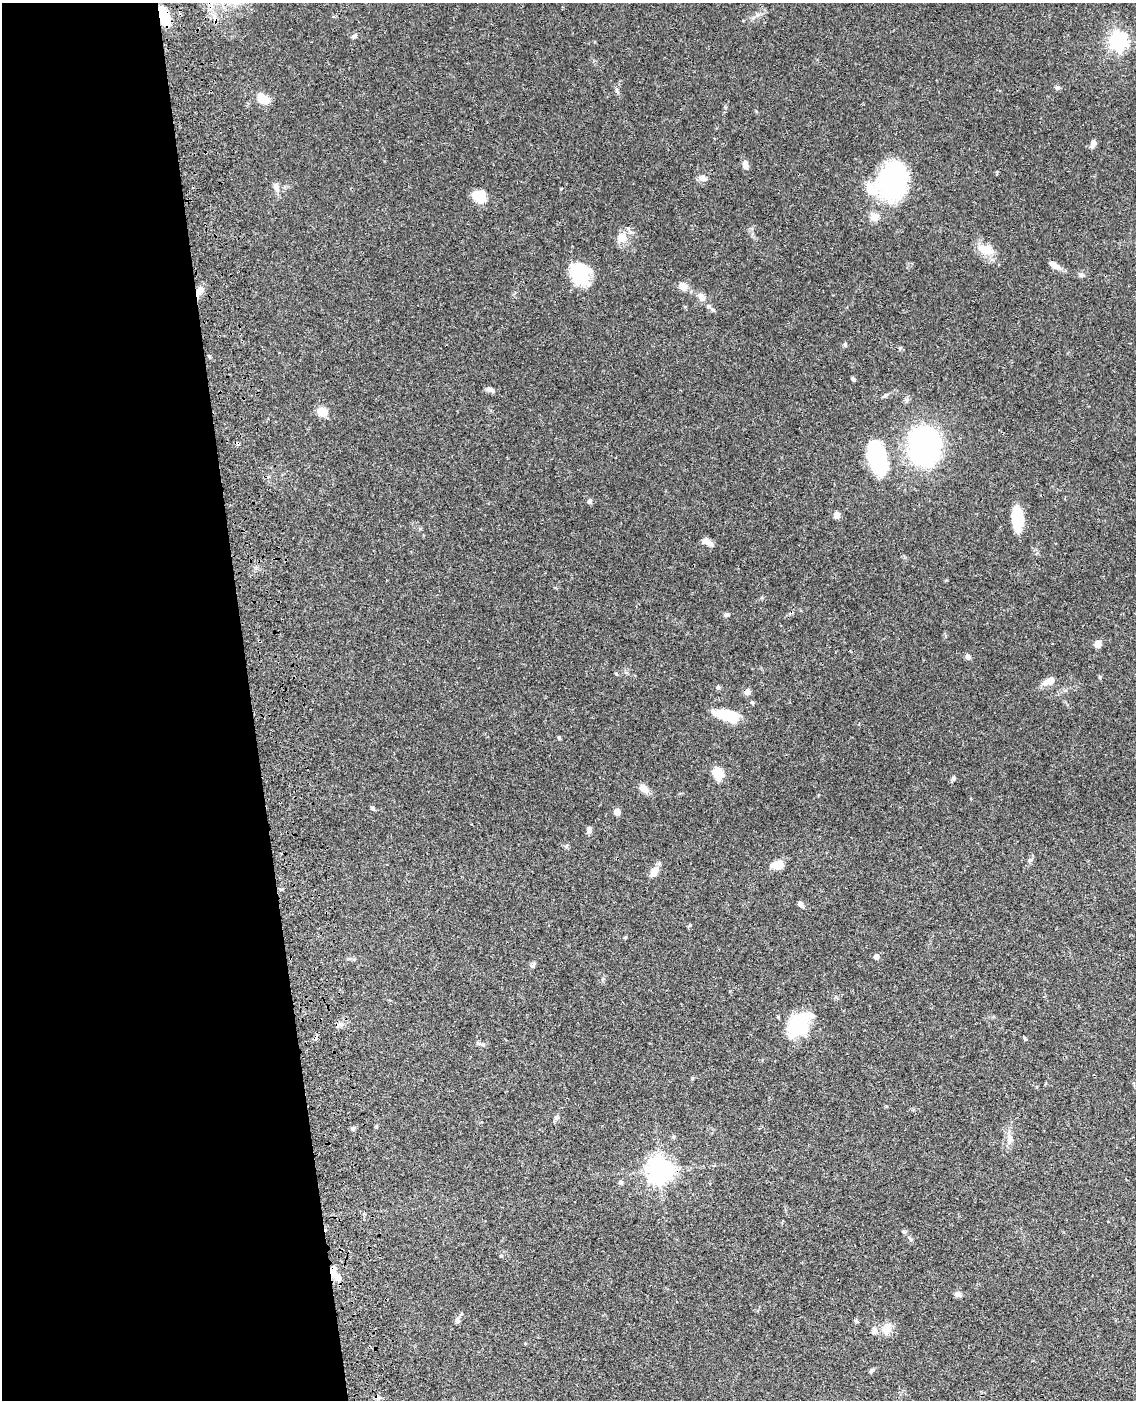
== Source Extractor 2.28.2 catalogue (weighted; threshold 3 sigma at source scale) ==
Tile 5 of 4 x 3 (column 1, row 2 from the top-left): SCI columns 119-1252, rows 1654-3051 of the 4769 x 4604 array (HDU 1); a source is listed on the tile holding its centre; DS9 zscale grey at full resolution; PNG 1138 x 1402 px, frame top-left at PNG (2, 3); no overlay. Shown black and unused: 22% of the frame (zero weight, under 3 of 4 exposures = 6% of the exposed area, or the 3 px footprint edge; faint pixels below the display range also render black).
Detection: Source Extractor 2.28.2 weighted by HDU 2 'WHT'; one run over the whole footprint, this tile lists its part. Background 0.0444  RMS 0.0028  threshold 0.0126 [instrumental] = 3 sigma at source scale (4.5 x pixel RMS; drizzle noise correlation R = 1.50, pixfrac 1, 0.05/0.05 arcsec/px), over >= 5 px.
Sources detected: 80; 1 inside a brighter object's white glare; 2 cosmic-ray / hot-pixel residue — not listed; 5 inside a brighter listed object's ellipse — not listed separately; the other 72 listed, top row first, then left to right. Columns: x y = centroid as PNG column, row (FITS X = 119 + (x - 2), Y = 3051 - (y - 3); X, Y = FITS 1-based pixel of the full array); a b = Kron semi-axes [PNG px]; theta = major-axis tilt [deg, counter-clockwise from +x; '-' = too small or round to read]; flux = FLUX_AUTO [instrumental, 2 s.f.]
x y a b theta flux
757 15 6 5 - 0.64
164 16 21 9 -73 7.4
354 35 7 5 19 0.56
1118 41 7 7 - 110
1057 88 6 6 - 0.53
617 90 10 4 -67 0.56
262 98 15 10 -40 3.9
1093 143 8 6 68 1.4
745 165 10 6 -83 1.5
702 178 9 8 - 1.3
892 181 39 28 76 38
276 187 11 8 -76 1.4
479 196 15 13 -34 4.9
874 217 13 10 25 2
622 237 16 12 25 2.8
985 249 23 12 -13 4.3
1054 265 16 7 -33 1.7
582 270 32 17 -57 7.9
1082 275 7 5 -3 0.6
683 286 10 8 -53 2.1
200 291 15 8 46 2
701 298 12 7 -49 1.8
845 345 6 4 -87 0.53
209 356 4 4 - 0.37
853 379 6 3 -64 0.43
490 390 11 6 -15 0.9
885 396 8 5 44 0.53
322 412 14 11 -17 2.5
924 446 23 18 -82 100
877 457 33 17 -76 23
589 502 6 5 - 0.63
837 515 7 7 - 1.2
1017 517 25 11 -87 8.1
707 542 12 6 -27 1.9
726 614 6 5 - 0.6
1098 644 7 6 - 1.8
968 657 6 5 - 0.93
616 674 5 4 - 0.28
1046 682 12 8 42 1.6
718 687 6 5 - 0.44
747 692 7 6 - 1.3
752 702 5 5 - 0.39
727 716 30 12 -14 7.5
559 738 4 4 - 0.47
717 773 6 5 - 14
954 778 6 5 - 0.44
643 788 10 7 -40 2.4
372 808 6 4 -19 0.39
617 812 5 4 - 3.4
589 830 10 5 -90 0.7
778 865 12 8 0 3.7
654 872 17 8 63 2.1
801 905 9 6 -53 0.76
690 925 5 5 - 0.37
876 957 5 4 - 1.5
533 965 11 5 62 0.67
799 1024 29 20 51 15
339 1025 7 4 2 0.69
483 1044 7 5 -22 0.63
556 1118 8 5 73 0.6
673 1137 6 4 46 0.36
1009 1138 13 8 -75 1.7
659 1170 8 8 - 270
620 1182 7 5 -3 0.53
501 1256 4 4 - 0.31
337 1277 13 8 -48 2.5
958 1294 9 6 -1 1
457 1320 9 7 -81 0.78
856 1321 6 4 -71 0.35
887 1329 16 11 78 2.6
874 1330 9 7 89 1
872 1371 8 5 37 0.53
Overlapping masked pixels (flux is a lower limit): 3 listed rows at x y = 164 16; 200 291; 659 1170
Unlisted compact peaks at least as high as the median listed source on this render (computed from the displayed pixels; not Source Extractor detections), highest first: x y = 900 348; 1100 677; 353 1129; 1030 860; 907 400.